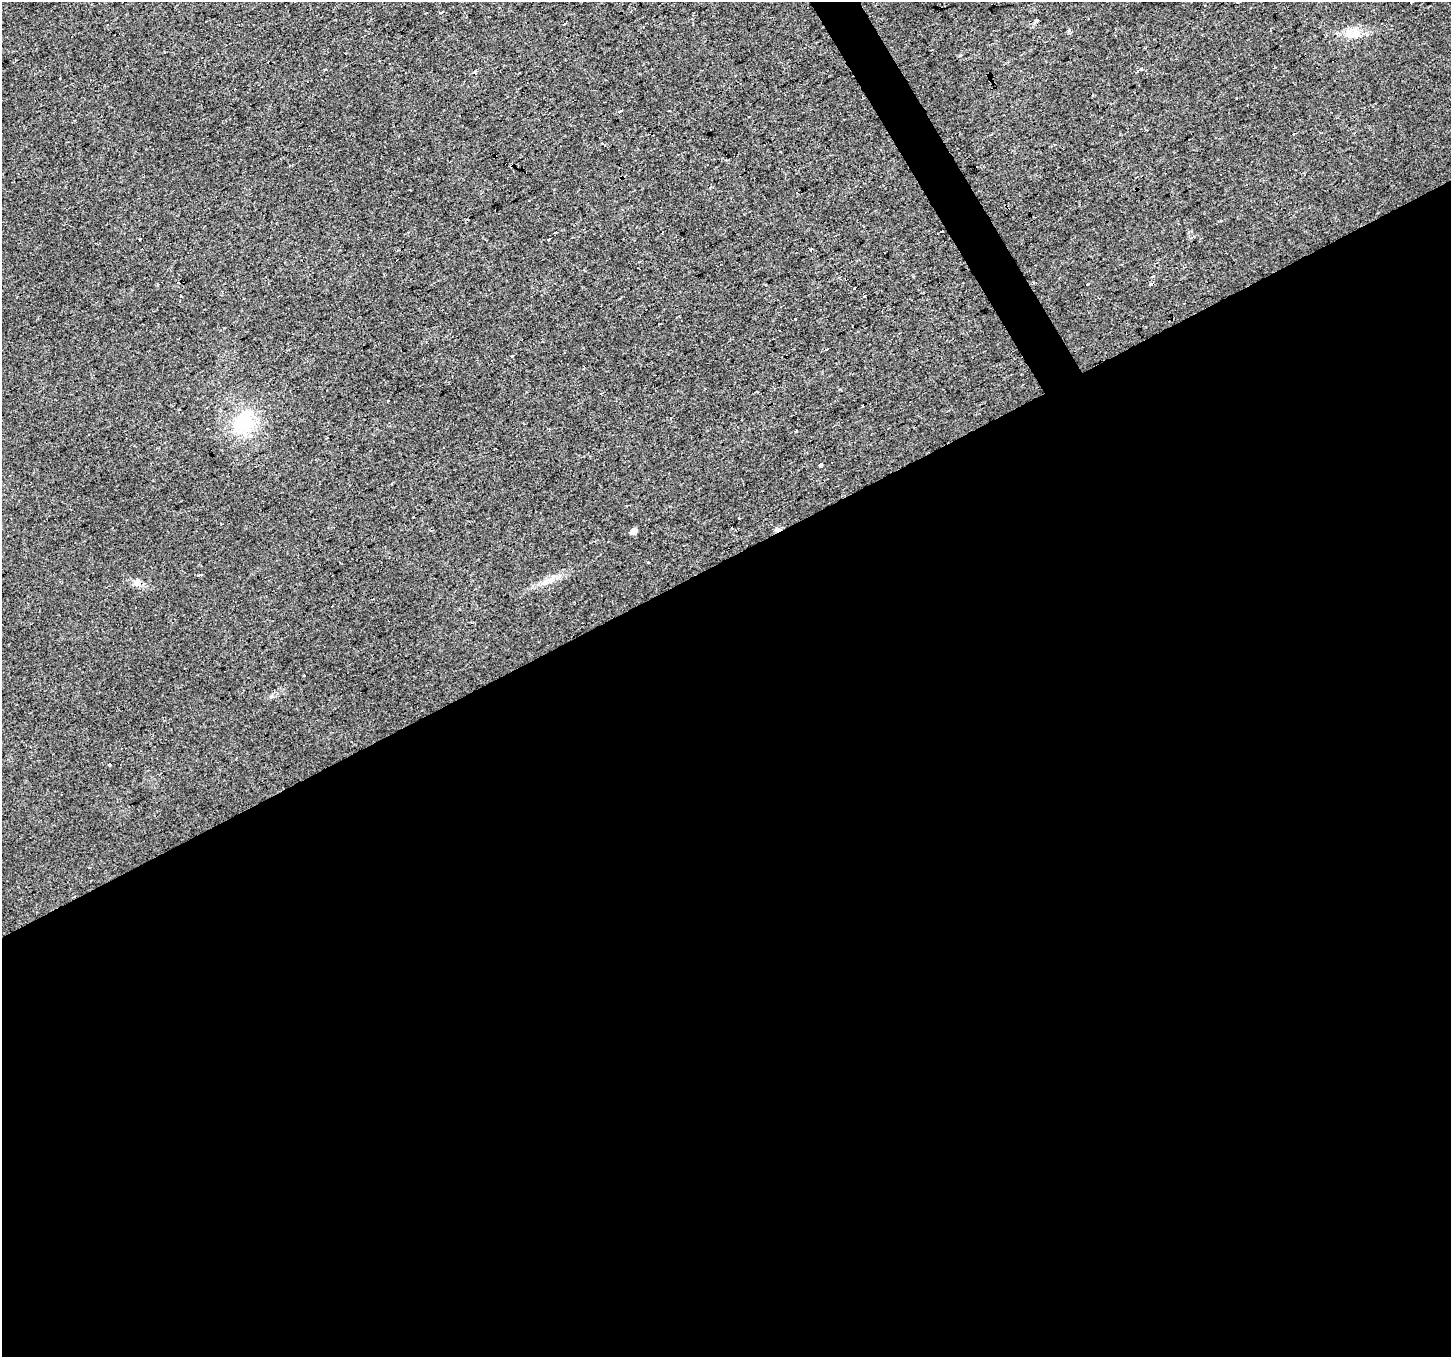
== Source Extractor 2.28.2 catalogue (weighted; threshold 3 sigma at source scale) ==
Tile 15 of 4 x 4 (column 3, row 4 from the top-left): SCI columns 2898-4346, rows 106-1460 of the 5796 x 5687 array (HDU 1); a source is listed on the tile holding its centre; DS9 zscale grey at full resolution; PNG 1453 x 1359 px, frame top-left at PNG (2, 2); no overlay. Shown black and unused: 60% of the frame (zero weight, under 2 of 3 exposures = <1% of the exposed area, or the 3 px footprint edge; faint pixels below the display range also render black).
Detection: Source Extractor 2.28.2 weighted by HDU 2 'WHT'; one run over the whole footprint, this tile lists its part. Background 0.0148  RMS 0.006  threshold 0.0271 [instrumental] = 3 sigma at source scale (4.5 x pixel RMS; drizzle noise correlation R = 1.50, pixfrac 1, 0.0396/0.0396 arcsec/px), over >= 5 px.
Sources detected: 47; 12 cosmic-ray / hot-pixel residue — not listed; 1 inside a brighter listed object's ellipse — not listed separately; the other 34 listed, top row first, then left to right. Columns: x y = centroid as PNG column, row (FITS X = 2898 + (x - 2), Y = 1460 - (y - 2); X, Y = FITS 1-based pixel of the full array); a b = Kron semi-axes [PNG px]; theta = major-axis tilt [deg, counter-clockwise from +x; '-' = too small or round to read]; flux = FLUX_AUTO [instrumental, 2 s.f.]
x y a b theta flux
564 24 3 2 - 1.2
1069 30 4 3 - 4.2
1353 34 23 10 15 9.3
1141 68 3 3 - 1.6
1137 71 4 3 - 1.6
235 89 3 3 - 3.1
620 111 5 3 - 6.6
604 145 4 2 - 1.5
781 152 3 2 - 0.59
555 232 3 3 - 10
140 239 3 3 - 2
548 239 4 3 - 3.7
1152 276 3 3 - 3
1151 283 4 3 - 4.8
854 288 3 3 - 2.4
865 296 3 3 - 10
243 298 3 3 - 1.2
795 319 3 3 - 1.7
511 356 3 2 - 0.53
601 393 3 2 - 0.83
388 400 3 3 - 1.2
862 406 3 2 - 0.86
243 423 27 21 56 34
796 431 3 3 - 7.3
327 438 3 3 - 2.4
820 464 4 3 - 2.9
633 531 6 5 - 3.4
648 562 3 3 - 2.6
200 575 5 3 - 7.1
551 580 11 3 11 2.2
137 583 10 10 - 3.4
304 675 3 2 - 0.65
271 696 6 4 1 0.98
109 764 3 3 - 6.7
Unlisted compact peaks at least as high as the median listed source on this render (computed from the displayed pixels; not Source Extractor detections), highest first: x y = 961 55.